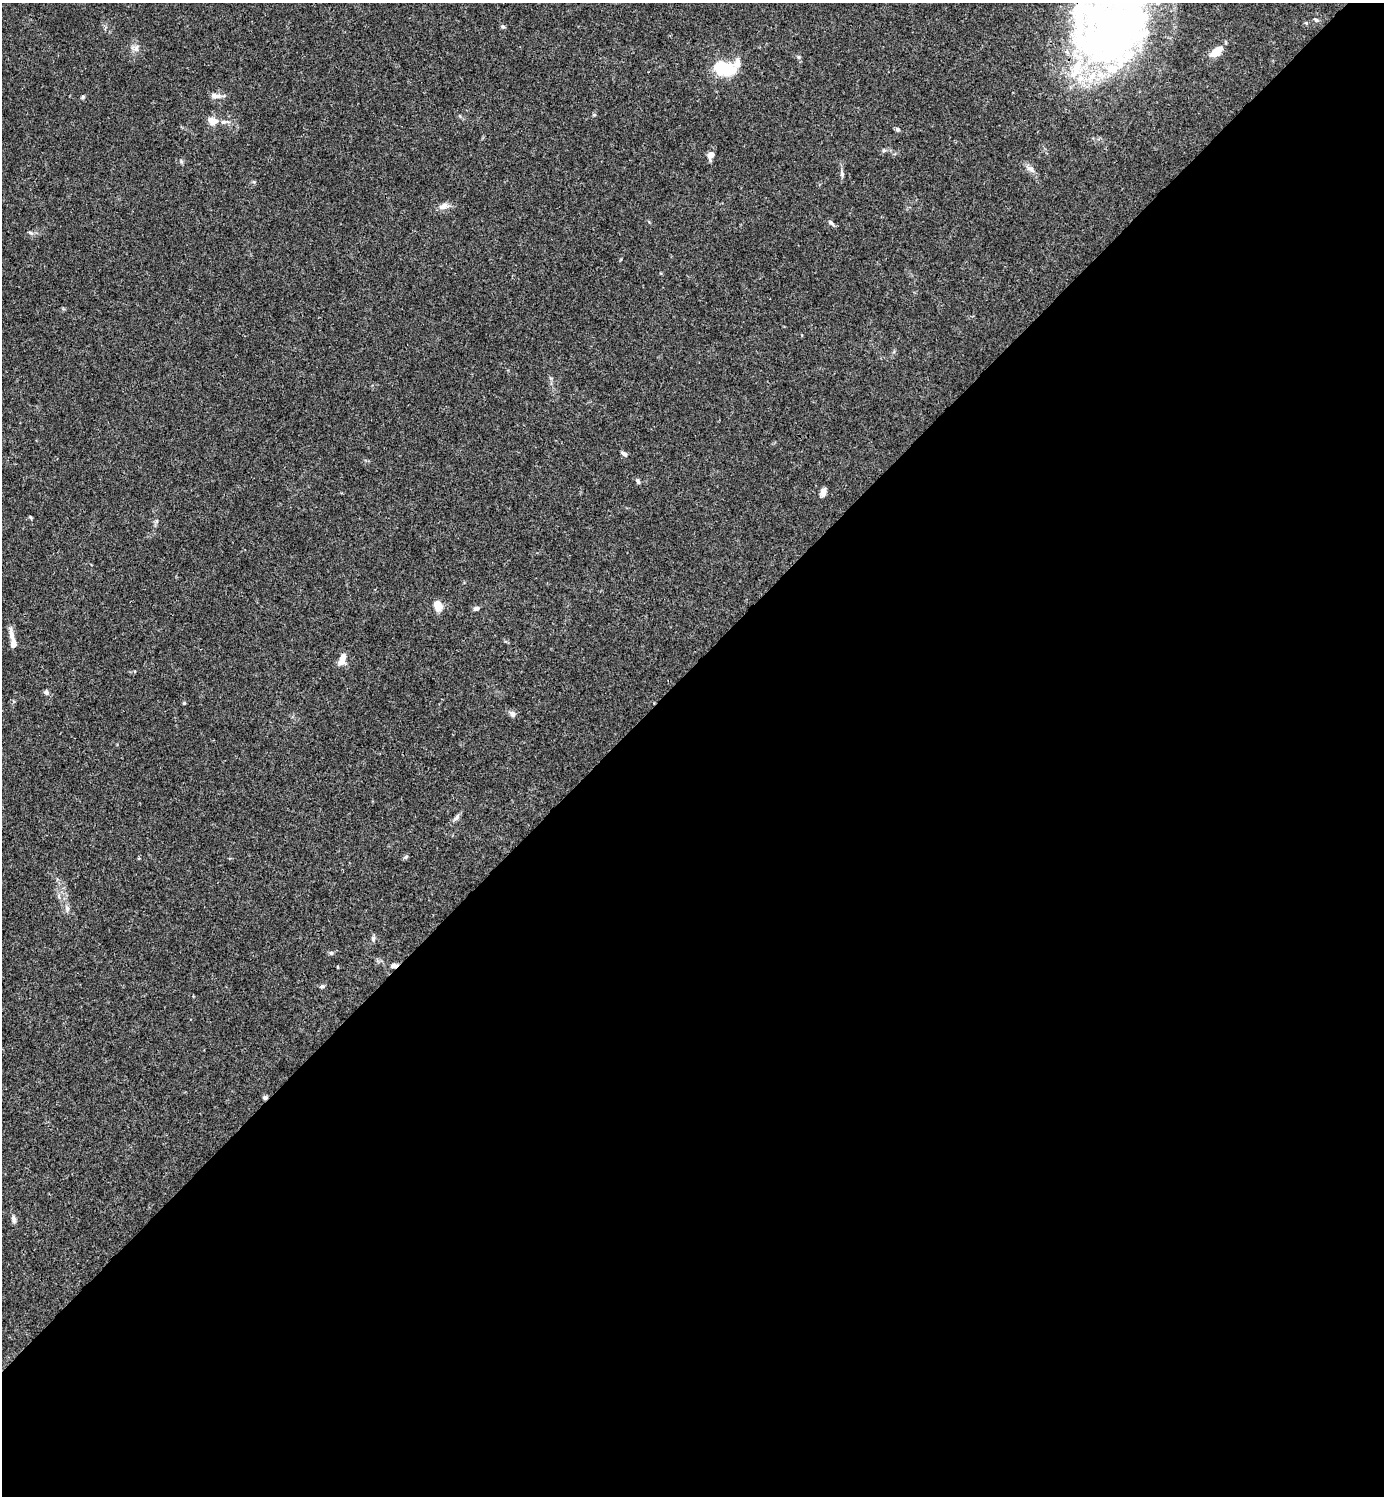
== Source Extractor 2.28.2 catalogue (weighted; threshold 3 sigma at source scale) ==
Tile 15 of 4 x 4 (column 3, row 4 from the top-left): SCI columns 3062-4443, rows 1-1494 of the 5981 x 5982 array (HDU 1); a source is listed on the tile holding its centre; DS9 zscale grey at full resolution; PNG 1386 x 1498 px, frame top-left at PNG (2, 3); no overlay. Shown black and unused: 55% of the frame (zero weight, under 3 of 4 exposures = <1% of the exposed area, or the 3 px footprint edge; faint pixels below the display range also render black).
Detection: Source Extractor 2.28.2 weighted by HDU 2 'WHT'; one run over the whole footprint, this tile lists its part. Background 0.0149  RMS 0.0021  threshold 0.00953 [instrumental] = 3 sigma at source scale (4.5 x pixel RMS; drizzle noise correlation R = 1.50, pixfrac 1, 0.05/0.05 arcsec/px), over >= 5 px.
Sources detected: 51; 4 inside a brighter object's white glare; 1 cosmic-ray / hot-pixel residue — not listed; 7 inside a brighter listed object's ellipse — not listed separately; the other 39 listed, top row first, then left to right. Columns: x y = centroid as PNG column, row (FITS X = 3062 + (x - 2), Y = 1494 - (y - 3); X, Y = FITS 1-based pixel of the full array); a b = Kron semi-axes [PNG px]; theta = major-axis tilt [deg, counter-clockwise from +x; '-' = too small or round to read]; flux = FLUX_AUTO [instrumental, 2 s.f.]
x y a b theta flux
1316 20 6 5 - 0.39
503 26 6 5 - 0.38
1111 29 97 72 -75 92
136 48 11 7 67 1
1216 51 15 8 41 3.5
724 68 17 10 2 19
215 96 14 7 -3 1.2
83 97 6 5 - 0.28
212 121 13 9 -21 2
898 129 6 5 - 0.45
884 150 6 4 19 0.33
711 155 10 6 72 1.4
181 161 6 4 -49 0.33
1031 169 13 7 -33 1
842 173 11 5 -81 0.62
254 182 6 4 -45 0.27
444 206 15 8 18 1.3
831 223 9 6 -38 0.52
31 233 8 5 -18 0.51
624 454 7 5 -37 0.61
638 481 7 5 -61 0.44
823 492 11 6 77 1
31 517 5 3 - 0.29
438 606 9 7 -68 3.4
476 608 8 5 21 0.52
11 635 20 6 -78 1.6
342 659 14 7 73 2
46 692 6 6 - 0.59
184 703 4 4 - 0.25
512 714 8 7 - 0.8
456 817 13 5 50 0.71
406 857 7 5 22 0.37
67 908 10 6 -70 0.81
373 938 8 6 90 0.52
331 953 6 5 - 0.41
394 965 9 6 13 0.82
338 967 4 3 - 0.16
322 986 7 5 10 0.43
14 1219 11 6 -77 0.68
Overlapping masked pixels (flux is a lower limit): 1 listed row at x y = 394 965
Isophote crosses this tile's border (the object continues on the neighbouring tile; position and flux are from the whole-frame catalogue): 1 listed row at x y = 1111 29